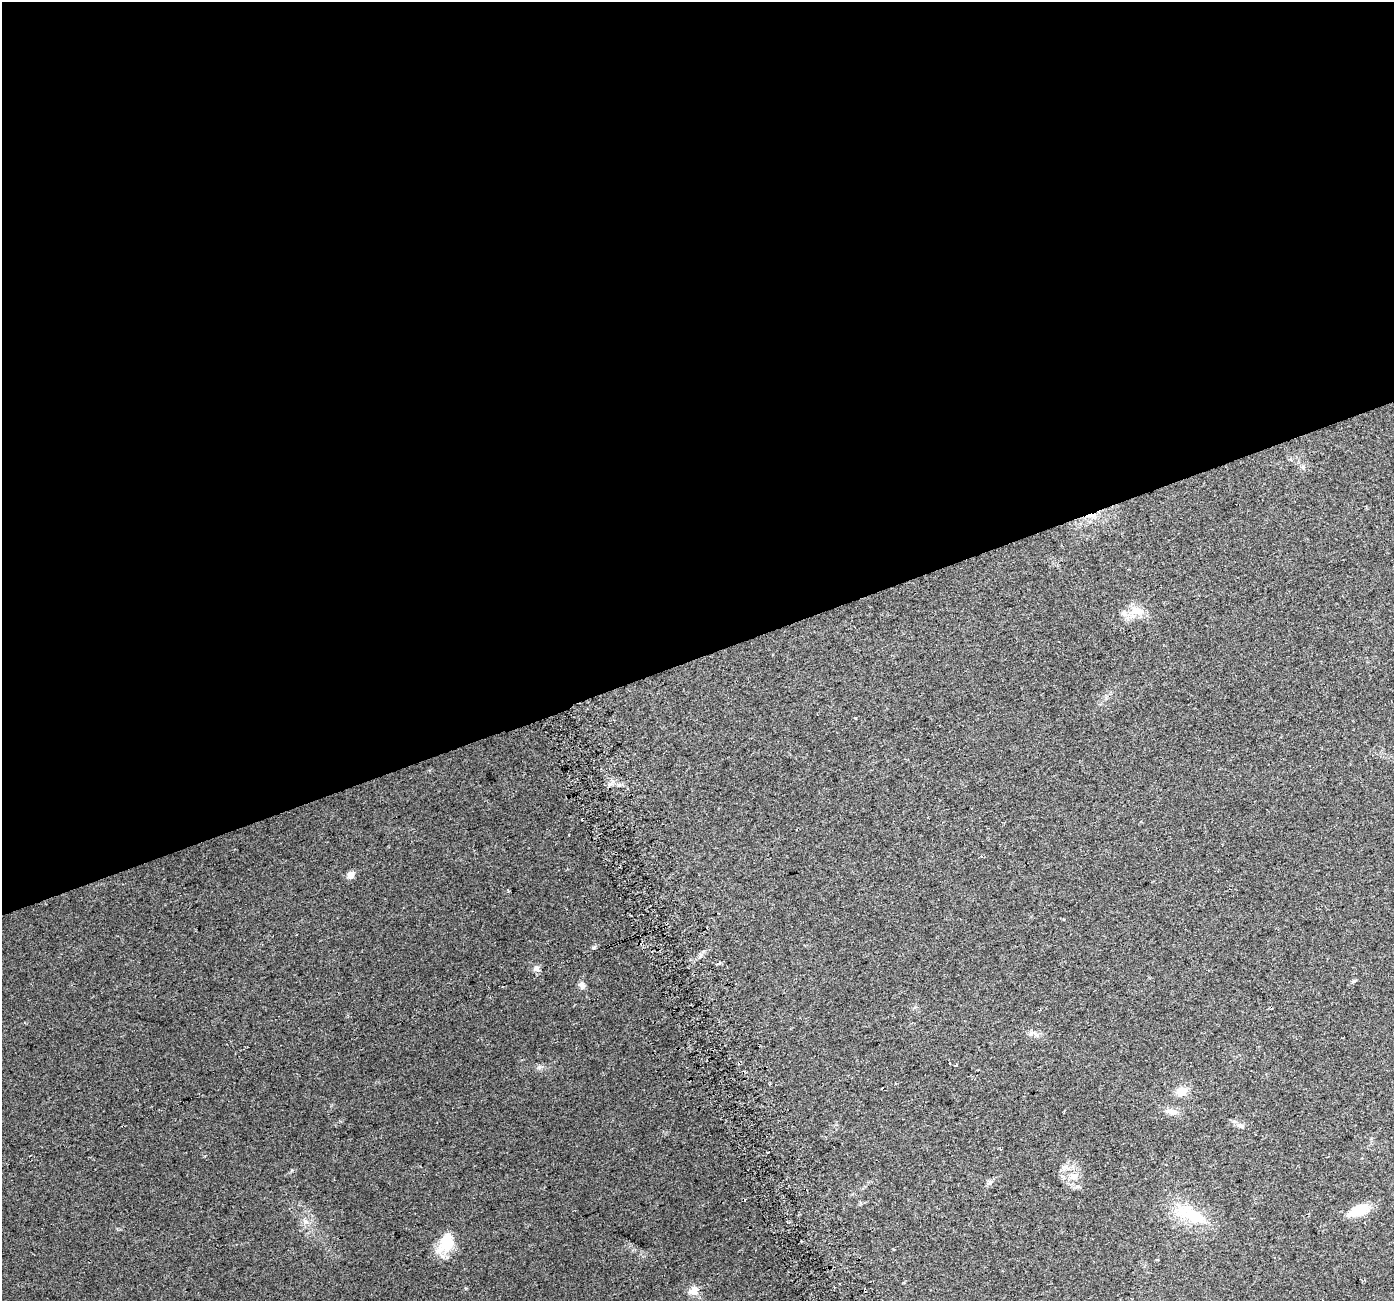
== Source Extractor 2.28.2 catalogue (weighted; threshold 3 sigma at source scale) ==
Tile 2 of 4 x 4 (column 2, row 1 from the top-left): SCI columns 1422-2813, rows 3992-5290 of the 5630 x 5441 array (HDU 1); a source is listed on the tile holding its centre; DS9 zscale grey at full resolution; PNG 1396 x 1303 px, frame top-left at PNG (2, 2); no overlay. Shown black and unused: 51% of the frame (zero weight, under 2 of 3 exposures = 2% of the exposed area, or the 3 px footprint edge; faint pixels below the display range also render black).
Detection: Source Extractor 2.28.2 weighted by HDU 2 'WHT'; one run over the whole footprint, this tile lists its part. Background 0.059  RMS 0.0083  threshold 0.0372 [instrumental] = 3 sigma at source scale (4.5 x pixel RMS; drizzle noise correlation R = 1.50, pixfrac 1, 0.0396/0.0396 arcsec/px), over >= 5 px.
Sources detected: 22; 2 cosmic-ray / hot-pixel residue — not listed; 1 inside a brighter listed object's ellipse — not listed separately; the other 19 listed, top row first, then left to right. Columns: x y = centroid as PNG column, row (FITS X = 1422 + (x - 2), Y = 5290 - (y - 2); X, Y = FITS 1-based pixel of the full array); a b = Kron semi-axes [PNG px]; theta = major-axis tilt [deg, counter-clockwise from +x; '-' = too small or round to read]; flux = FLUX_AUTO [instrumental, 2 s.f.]
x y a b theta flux
1137 611 21 13 -1 13
582 820 3 2 - 0.71
569 835 3 2 - 0.65
351 875 10 8 52 4.3
719 963 4 3 - 1.6
536 968 8 7 - 3.2
1354 981 6 4 31 1.2
582 985 10 7 -62 3.8
956 1065 3 3 - 2.2
1181 1091 14 11 19 9.2
1172 1112 15 7 -14 5.3
1240 1126 13 6 -24 3.4
1074 1176 12 8 7 5.8
989 1183 9 3 45 1.8
1358 1210 23 11 24 19
1191 1214 51 18 -28 35
305 1221 7 4 -19 1.9
446 1242 24 19 78 20
694 1291 11 10 - 7.7
Unlisted compact peaks at least as high as the median listed source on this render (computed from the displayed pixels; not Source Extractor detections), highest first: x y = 593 948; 292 1170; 539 1067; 704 951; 855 718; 465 1288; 619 785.